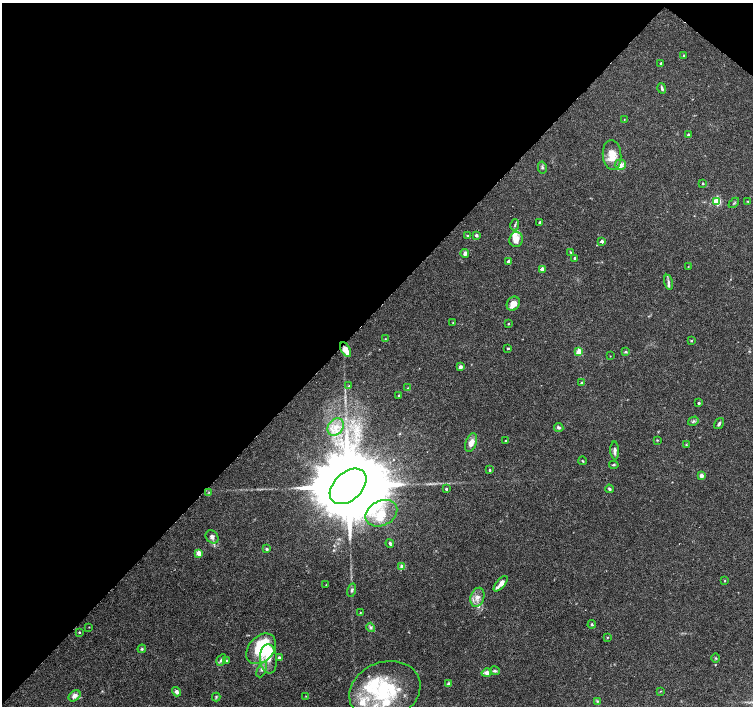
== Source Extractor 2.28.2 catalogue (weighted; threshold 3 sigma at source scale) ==
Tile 2 of 4 x 4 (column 2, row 1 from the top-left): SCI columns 1503-3004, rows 4391-5798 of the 6018 x 6031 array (HDU 1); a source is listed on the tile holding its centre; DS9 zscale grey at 2 x 2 block average (1 PNG px = mean of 2 x 2 image px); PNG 755 x 708 px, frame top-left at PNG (2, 3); each listed source drawn as its Kron ellipse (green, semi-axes under 4 px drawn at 4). Shown black and unused: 45% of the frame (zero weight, under 3 of 6 exposures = <1% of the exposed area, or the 3 px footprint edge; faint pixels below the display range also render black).
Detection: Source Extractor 2.28.2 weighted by HDU 2 'WHT'; one run over the whole footprint, this tile lists its part. Background 0.0352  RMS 0.0021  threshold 0.00877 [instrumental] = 3 sigma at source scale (4.09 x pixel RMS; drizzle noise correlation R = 1.36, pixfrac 0.8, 0.0396/0.0396 arcsec/px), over >= 5 px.
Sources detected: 105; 1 inside a brighter object's white glare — neither listed nor drawn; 11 inside a brighter listed object's ellipse — not listed separately; the other 93 listed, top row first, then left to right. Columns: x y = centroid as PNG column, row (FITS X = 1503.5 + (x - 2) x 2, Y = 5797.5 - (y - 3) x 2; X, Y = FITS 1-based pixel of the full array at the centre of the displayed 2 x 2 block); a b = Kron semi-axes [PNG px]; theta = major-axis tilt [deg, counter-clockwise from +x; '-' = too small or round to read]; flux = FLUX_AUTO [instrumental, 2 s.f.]
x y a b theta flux
684 56 4 3 - 0.49
661 63 2 2 - 0.61
662 88 5 3 - 0.87
624 120 2 2 - 0.16
688 135 2 2 - 1.7
612 155 15 9 -85 7.6
620 165 6 5 - 3.2
542 167 6 3 -79 0.74
703 183 3 2 - 0.41
717 201 3 3 - 26
748 201 3 2 - 0.35
734 203 6 2 45 0.39
540 222 2 2 - 0.82
515 225 6 3 75 0.74
476 235 3 3 - 0.91
468 236 3 3 - 0.49
516 239 8 6 83 4.7
602 241 2 2 - 2.1
570 252 4 3 - 0.42
465 253 4 3 - 1.6
575 258 2 2 - 0.91
508 262 2 2 - 2.5
688 267 3 2 - 0.25
542 269 2 2 - 3.6
668 282 7 3 -77 1.2
513 304 7 6 - 3.8
453 323 3 2 - 0.3
508 324 2 2 - 0.42
385 339 2 2 - 0.27
691 341 3 3 - 0.35
508 348 4 2 - 0.38
346 349 8 4 -60 4.5
579 352 3 3 - 12
625 352 4 3 - 0.51
610 356 2 2 - 0.17
460 367 2 2 - 3.3
582 383 2 2 - 1.1
349 386 2 2 - 0.28
408 388 3 2 - 0.32
399 396 2 2 - 0.85
699 403 2 2 - 1
693 421 5 3 - 0.84
719 424 6 3 56 0.99
336 427 9 7 51 4.4
559 427 4 3 - 1.1
657 440 3 2 - 0.32
505 441 2 2 - 0.6
471 443 10 5 70 3.5
686 445 3 3 - 0.34
615 450 9 3 -88 1.7
583 461 4 2 - 0.43
614 465 5 3 - 0.56
490 470 2 2 - 0.67
701 476 3 2 - 4.3
348 486 21 14 43 10000
446 489 2 2 - 1.1
609 489 4 3 - 0.75
209 492 3 2 - 0.35
381 513 17 12 26 9.7
212 537 7 6 - 1.8
390 543 4 3 - 0.77
267 549 3 3 - 0.65
199 553 3 2 - 7.3
402 566 4 4 - 1
725 581 3 2 - 0.33
501 584 9 3 49 3.9
326 585 2 2 - 0.18
352 590 7 3 73 1
477 597 10 6 74 3.1
360 613 2 2 - 0.22
592 624 4 3 - 0.63
89 627 3 2 - 0.22
371 627 5 4 - 0.96
79 632 3 2 - 0.49
607 638 3 2 - 0.35
142 649 4 4 - 0.57
261 649 17 12 48 28
279 657 3 3 - 1.1
716 658 4 2 - 0.4
269 659 15 8 -85 5.8
221 660 6 4 59 1.2
226 660 3 2 - 0.37
262 669 8 3 64 1.2
495 671 5 4 - 0.85
487 673 5 4 - 2.5
448 684 4 3 - 1.3
385 691 36 29 21 43
660 691 3 2 - 0.29
176 692 5 4 - 1.7
74 696 6 5 - 2.7
306 696 2 2 - 0.23
216 697 4 3 - 0.51
597 701 3 3 - 0.51